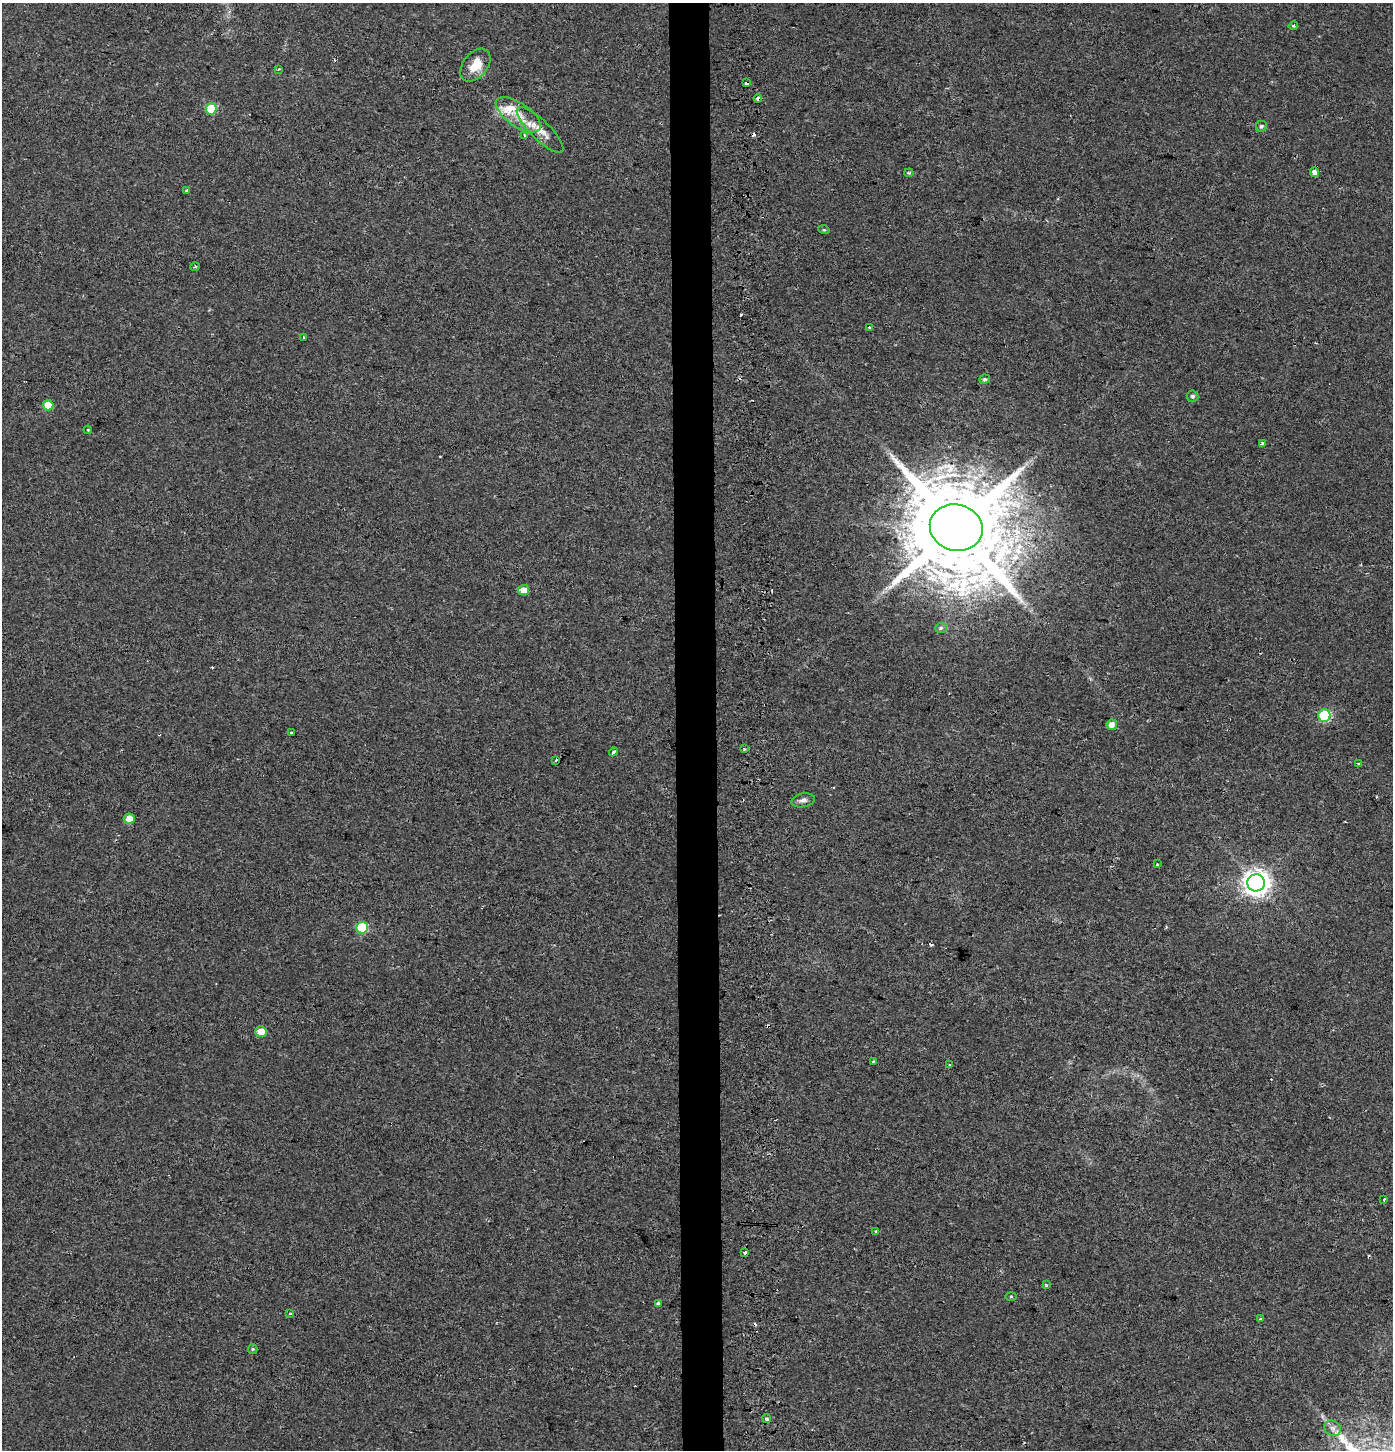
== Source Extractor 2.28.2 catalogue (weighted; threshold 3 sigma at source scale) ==
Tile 5 of 3 x 3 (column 2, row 2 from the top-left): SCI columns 1604-2994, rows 1459-2906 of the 4653 x 4355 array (HDU 1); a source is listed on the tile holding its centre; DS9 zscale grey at full resolution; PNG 1395 x 1452 px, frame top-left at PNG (2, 3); each listed source drawn as its Kron ellipse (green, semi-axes under 4 px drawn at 4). Shown black and unused: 3% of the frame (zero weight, under 2 of 3 exposures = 2% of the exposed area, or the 3 px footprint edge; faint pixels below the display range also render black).
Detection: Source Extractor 2.28.2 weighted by HDU 2 'WHT'; one run over the whole footprint, this tile lists its part. Background 0.00215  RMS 0.0047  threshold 0.0209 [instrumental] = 3 sigma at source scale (4.5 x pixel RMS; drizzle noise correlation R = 1.50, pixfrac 1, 0.0396/0.0396 arcsec/px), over >= 5 px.
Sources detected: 63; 11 cosmic-ray / hot-pixel residue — neither listed nor drawn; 1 inside a brighter listed object's ellipse — not listed separately; the other 51 listed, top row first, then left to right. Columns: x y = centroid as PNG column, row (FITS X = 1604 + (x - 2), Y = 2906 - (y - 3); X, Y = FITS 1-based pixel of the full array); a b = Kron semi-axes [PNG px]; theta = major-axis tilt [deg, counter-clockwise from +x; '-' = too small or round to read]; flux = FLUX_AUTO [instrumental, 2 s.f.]
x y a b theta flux
1293 26 5 4 - 0.75
475 65 19 12 51 8.2
279 69 4 3 - 0.55
746 83 4 4 - 6.5
758 98 4 3 - 4
211 109 5 5 - 21
518 115 26 11 -34 9.2
1261 126 6 5 - 1
540 130 31 9 -44 7.1
524 135 3 3 - 0.66
1314 172 5 4 - 2.2
909 173 4 3 - 0.6
187 190 3 3 - 1.2
824 230 6 3 -17 0.51
195 267 5 3 - 0.41
869 327 3 3 - 0.46
303 338 3 3 - 1.1
985 379 5 4 - 0.83
1192 396 6 5 - 1
48 405 5 5 - 9
88 430 4 3 - 0.51
1262 444 4 3 - 7.4
956 528 27 23 -17 11000
524 590 5 5 - 5
941 628 6 5 - 0.9
1324 716 6 6 - 41
1112 725 5 5 - 3
292 733 3 3 - 2
744 749 3 2 - 0.54
613 752 4 3 - 1.3
556 761 3 3 - 3.1
1359 764 4 3 - 0.75
803 800 12 7 11 2
129 819 5 5 - 5.8
1157 864 4 3 - 0.58
1256 883 8 8 - 460
362 927 6 6 - 29
261 1031 5 5 - 6.4
873 1062 4 3 - 0.77
950 1065 4 2 - 0.41
1384 1200 3 3 - 1.1
876 1231 2 2 - 0.43
745 1252 4 3 - 5.1
1046 1285 3 3 - 0.84
1011 1296 5 3 - 0.48
658 1303 3 3 - 1.9
290 1313 3 3 - 1.3
1260 1319 4 3 - 0.45
253 1349 5 4 - 0.57
767 1419 4 4 - 1.1
1333 1428 9 7 -34 2.1
Overlapping masked pixels (flux is a lower limit): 2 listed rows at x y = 746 83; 758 98